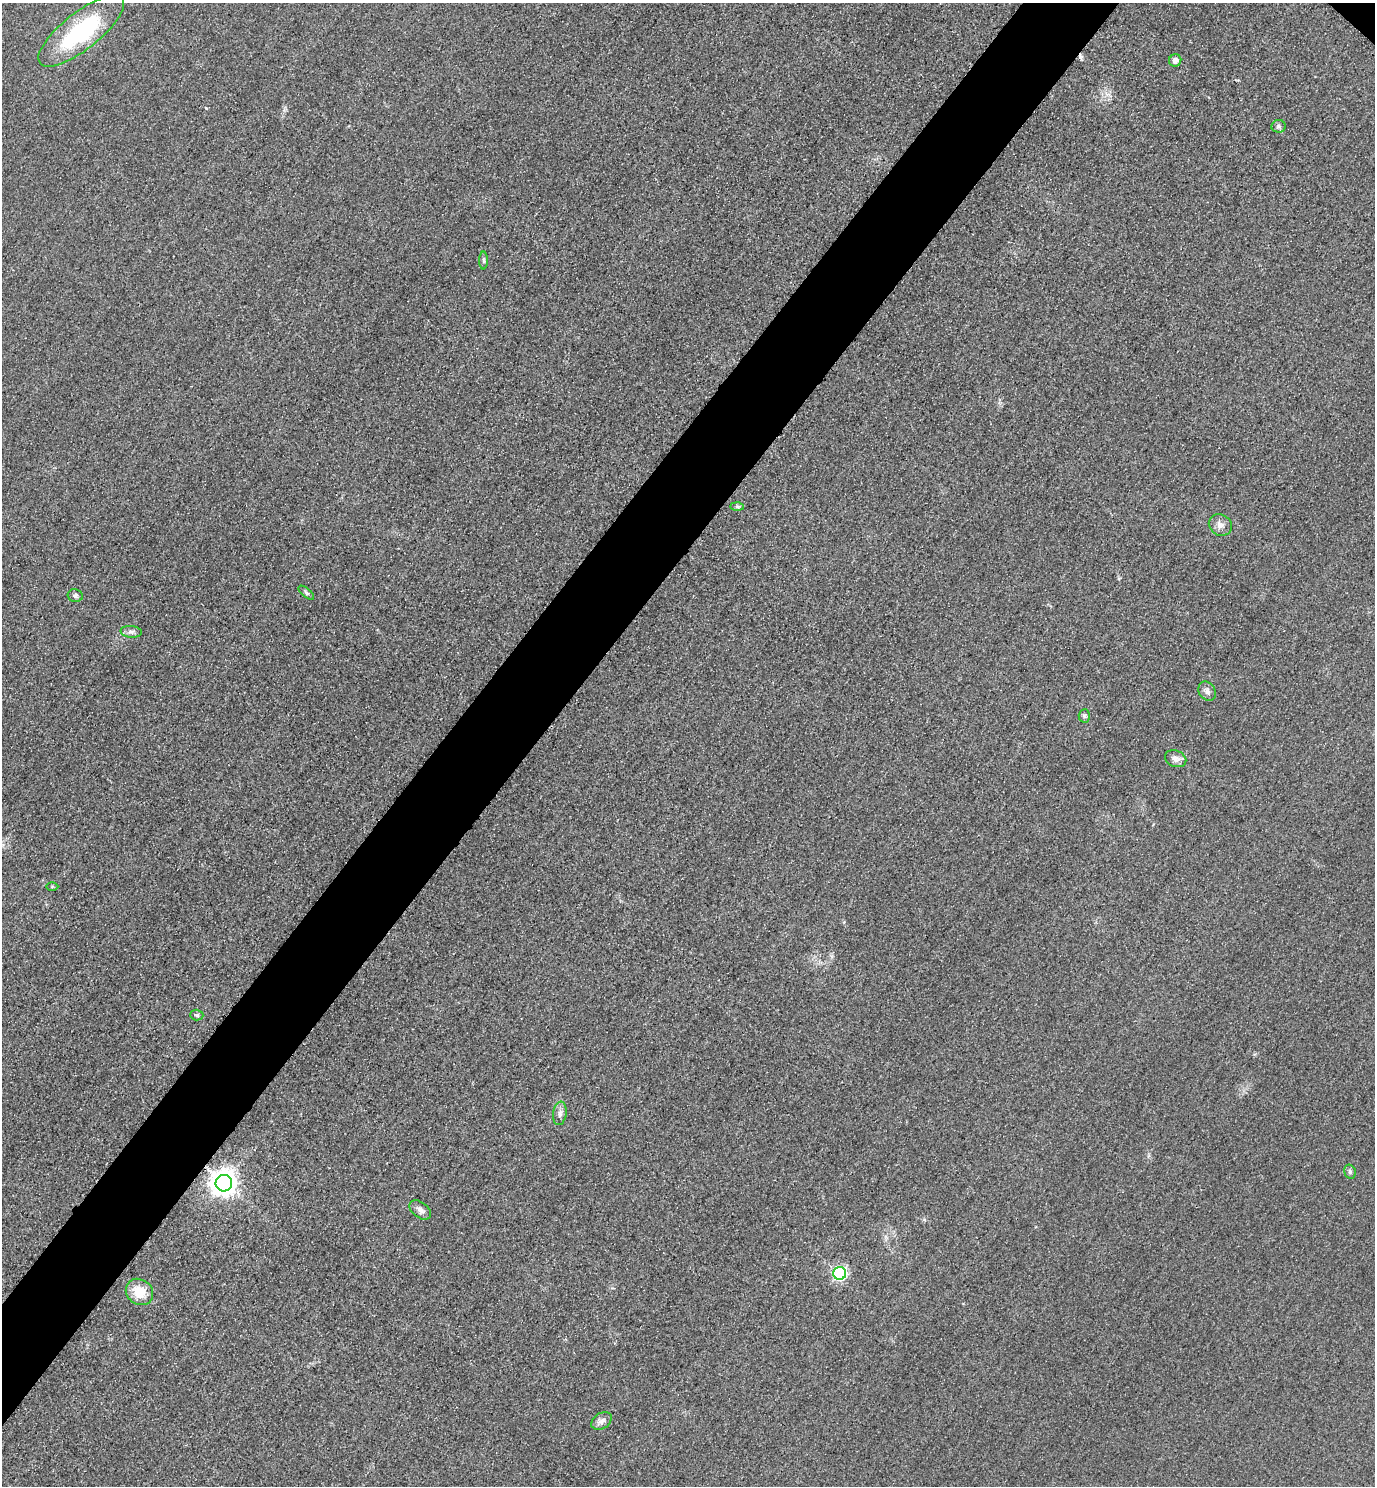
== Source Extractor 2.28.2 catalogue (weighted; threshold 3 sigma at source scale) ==
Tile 7 of 4 x 4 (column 3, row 2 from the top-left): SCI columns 3070-4442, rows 2998-4481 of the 5996 x 5993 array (HDU 1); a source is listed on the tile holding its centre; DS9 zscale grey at full resolution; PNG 1377 x 1488 px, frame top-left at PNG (2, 3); each listed source drawn as its Kron ellipse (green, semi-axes under 4 px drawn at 4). Shown black and unused: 6% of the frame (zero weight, under 3 of 4 exposures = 3% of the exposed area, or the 3 px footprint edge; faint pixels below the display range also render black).
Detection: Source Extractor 2.28.2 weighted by HDU 2 'WHT'; one run over the whole footprint, this tile lists its part. Background 0.0504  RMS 0.017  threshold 0.0749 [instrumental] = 3 sigma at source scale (4.5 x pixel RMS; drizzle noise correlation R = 1.50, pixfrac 1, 0.05/0.05 arcsec/px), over >= 5 px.
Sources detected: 22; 1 cosmic-ray / hot-pixel residue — neither listed nor drawn; the other 21 listed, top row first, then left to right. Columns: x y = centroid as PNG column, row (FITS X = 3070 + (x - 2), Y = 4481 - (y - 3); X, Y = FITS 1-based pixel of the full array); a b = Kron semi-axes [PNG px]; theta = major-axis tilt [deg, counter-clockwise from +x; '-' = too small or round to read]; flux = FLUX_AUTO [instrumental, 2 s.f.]
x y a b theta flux
81 31 52 18 38 180
1175 60 6 6 - 6.2
1279 126 7 6 - 3.8
484 261 9 4 90 3.1
737 507 6 4 -1 2.4
1220 525 12 10 -30 11
306 593 9 4 -40 3.3
75 596 7 6 - 4.7
131 632 10 6 -5 5.6
1207 691 10 8 -55 6.6
1084 716 7 5 86 3.4
1176 759 11 8 -21 9
52 886 6 4 1 2.1
197 1015 6 5 - 3.1
560 1113 12 6 83 7.7
1350 1172 7 5 -75 3.8
224 1183 8 8 - 1800
420 1210 12 7 -38 8.1
840 1273 6 6 - 270
139 1292 14 12 -38 34
602 1421 11 7 34 7.8